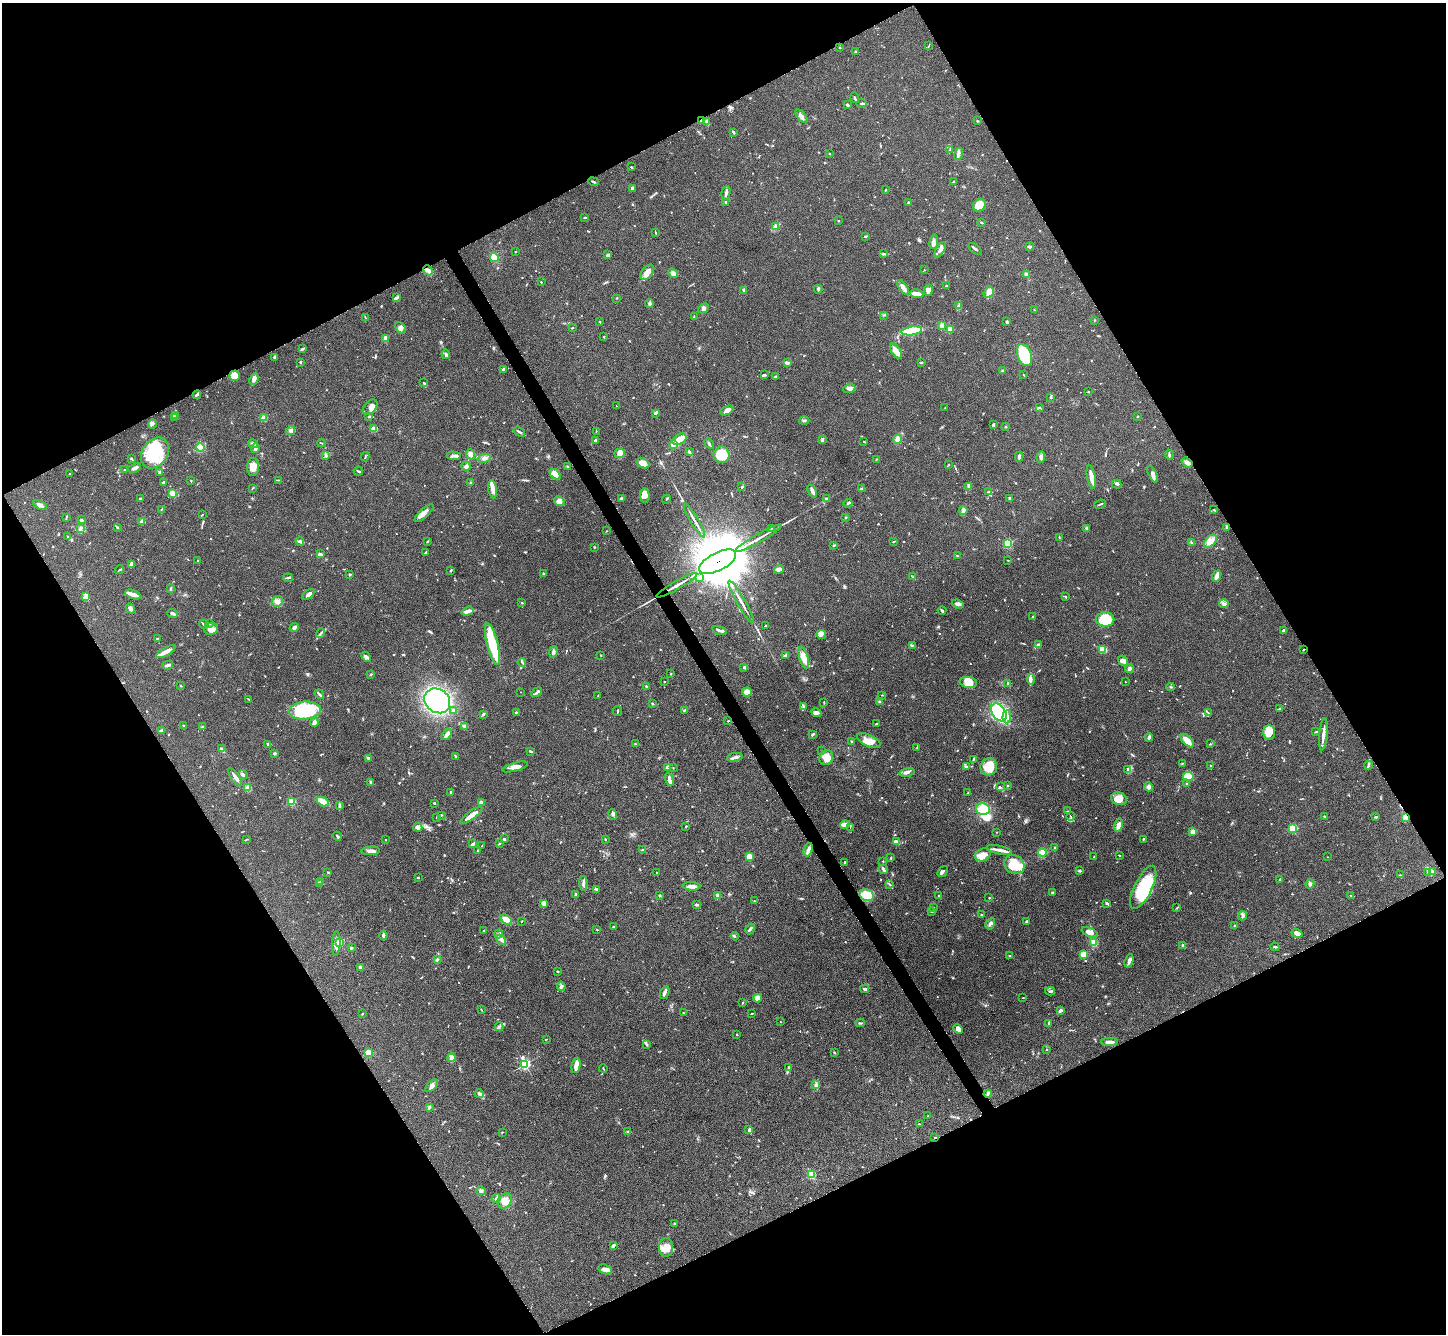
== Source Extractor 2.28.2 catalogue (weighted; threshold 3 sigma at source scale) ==
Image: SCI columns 7-5782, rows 296-5623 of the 5788 x 5781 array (HDU 1 of 3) = the unmasked area's bounding box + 8 px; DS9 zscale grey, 4 x 4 block average (1 PNG px = mean of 4 x 4 image px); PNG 1448 x 1336 px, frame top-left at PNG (2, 3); each listed source drawn as its Kron ellipse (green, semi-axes under 4 px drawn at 4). Shown black and unused: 47% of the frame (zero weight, under 3 of 6 exposures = <1% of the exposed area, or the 3 px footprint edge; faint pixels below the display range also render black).
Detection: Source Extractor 2.28.2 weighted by HDU 2 'WHT'. Background 0.0536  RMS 0.0044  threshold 0.0181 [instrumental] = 3 sigma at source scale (4.09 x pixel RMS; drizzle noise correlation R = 1.36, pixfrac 0.8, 0.05/0.05 arcsec/px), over >= 5 px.
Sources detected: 941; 2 too faint to see at this stretch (4 x 4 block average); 4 inside a brighter object's white glare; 5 cosmic-ray / hot-pixel residue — neither listed nor drawn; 27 coinciding with a brighter row at this scale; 62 inside a brighter listed object's ellipse — not listed separately; of the other 841, all 500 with FLUX_AUTO >= 1.27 (the completeness limit of this list) listed and drawn (341 fainter detections not listed), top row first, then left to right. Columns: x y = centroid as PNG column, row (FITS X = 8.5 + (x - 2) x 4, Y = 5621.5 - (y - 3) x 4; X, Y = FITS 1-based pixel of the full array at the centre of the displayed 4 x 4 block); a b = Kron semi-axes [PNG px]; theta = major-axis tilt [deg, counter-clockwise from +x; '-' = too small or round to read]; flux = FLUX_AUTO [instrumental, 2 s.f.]
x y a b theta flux
929 46 3 2 - 1.3
840 48 2 2 - 1.4
856 52 2 2 - 6.7
855 98 5 2 - 2.8
862 104 5 2 - 2.8
847 105 2 2 - 6.7
801 116 8 3 -47 9.8
702 120 2 2 - 24
707 121 3 2 - 1.6
977 121 4 2 - 1.8
733 132 3 2 - 4.3
950 150 2 2 - 1.4
829 154 3 2 - 1.7
958 154 6 3 74 7.1
631 167 2 2 - 2
593 182 5 2 - 3.6
953 182 4 2 - 1.8
632 188 2 2 - 20
885 190 2 2 - 1.8
726 193 7 2 77 7.4
726 202 2 2 - 2.4
908 202 2 2 - 3.4
979 205 7 5 44 45
584 217 3 2 - 1.9
838 221 3 2 - 1.4
981 223 3 2 - 2.3
776 226 4 2 - 3.5
655 233 3 2 - 1.9
866 236 4 2 - 2.6
934 242 7 3 81 9
1030 247 4 2 - 7.1
975 249 8 2 -37 4.4
940 250 8 4 59 11
516 252 2 2 - 2.1
884 254 3 2 - 2.2
608 255 4 2 - 3.6
494 257 5 4 - 26
428 270 5 3 - 6.5
924 270 2 2 - 1.3
647 272 9 5 51 18
673 273 5 3 - 10
1026 274 3 2 - 5.4
541 282 2 2 - 1.4
946 286 3 2 - 2.2
903 287 8 3 -55 17
818 289 4 2 - 5.3
744 290 2 2 - 23
928 290 6 4 81 11
989 292 6 5 - 17
917 294 7 3 -9 20
396 298 4 3 - 4.2
617 298 2 2 - 1.9
649 304 4 2 - 3.7
959 306 4 3 - 4.3
703 308 6 4 45 7.3
1034 310 2 2 - 1.3
884 315 3 2 - 1.3
365 317 2 2 - 1.6
694 317 2 2 - 1.4
1094 320 2 2 - 1.6
599 322 2 2 - 1.3
1007 322 2 2 - 4.7
942 325 2 2 - 67
400 328 7 4 -48 8.8
572 328 3 2 - 2
950 329 2 2 - 47
912 331 10 4 8 94
604 336 3 2 - 1.4
385 338 3 2 - 23
302 349 3 2 - 2.6
896 351 9 3 -55 21
446 354 5 2 - 4.6
1024 355 11 7 -70 130
275 357 3 3 - 6.6
300 362 2 2 - 3.3
921 362 3 2 - 1.8
787 363 4 3 - 6
503 369 3 2 - 3.3
1003 370 3 3 - 3.4
764 375 4 2 - 4.3
1023 375 2 2 - 1.8
235 376 5 5 - 24
776 376 4 2 - 2.9
254 379 6 3 64 12
424 383 2 2 - 3.4
849 388 6 4 22 9.3
1088 392 2 2 - 3.1
197 395 4 3 - 3.8
1051 397 2 2 - 3.7
616 406 2 2 - 1.5
370 407 9 6 46 16
945 408 2 2 - 1.4
1039 408 2 2 - 1.4
727 410 7 3 25 13
655 413 2 2 - 5.8
176 415 2 2 - 1.5
1138 416 2 2 - 7
369 417 3 2 - 1.9
175 418 3 2 - 2.7
264 418 3 2 - 20
804 420 5 2 - 3.4
152 424 5 4 - 6.6
993 425 3 2 - 5.7
1006 427 2 2 - 1.6
374 429 3 3 - 23
291 430 5 2 - 3.8
596 431 3 2 - 1.3
519 432 6 2 -35 3.9
680 439 7 5 31 26
822 439 2 2 - 1.4
897 439 4 3 - 10
596 440 2 2 - 11
864 442 2 2 - 1.3
321 443 4 2 - 2.1
709 443 6 2 -59 3.9
253 444 5 2 - 3.9
673 445 4 3 - 7.7
200 447 4 4 - 36
255 448 5 3 - 7.3
689 452 4 2 - 3.6
155 453 16 12 56 120
620 453 5 4 - 18
471 454 5 4 - 11
325 455 3 2 - 2.9
722 455 8 8 - 61
1169 455 5 2 - 4.2
454 456 7 2 -4 6.6
365 457 4 2 - 1.9
1019 457 5 3 - 5.6
1041 457 6 3 82 5.8
131 458 2 2 - 1.4
484 458 7 3 11 8.5
876 459 2 2 - 1.6
643 463 7 4 -31 18
1187 463 6 3 -35 11
949 465 2 2 - 1.6
466 466 5 4 - 6.6
253 467 9 6 86 18
567 467 3 2 - 2.4
135 468 7 3 23 9
125 470 3 2 - 1.8
358 471 4 2 - 2.8
159 473 2 2 - 2.3
70 474 2 2 - 1.6
555 474 6 3 -43 24
1153 474 9 3 -65 9.2
1091 477 12 3 -80 19
278 480 3 2 - 1.6
191 481 2 2 - 1.8
163 482 3 2 - 3.5
470 483 3 2 - 1.7
1116 484 5 2 - 3.2
969 486 4 2 - 13
742 487 3 2 - 2.4
253 488 3 2 - 1.3
493 489 9 4 -83 14
862 489 3 2 - 5.1
812 491 7 2 -63 10
988 492 2 2 - 1.8
173 493 3 2 - 29
645 496 7 4 -84 13
140 498 3 2 - 3.6
622 498 3 2 - 6.2
1009 498 3 2 - 4.5
666 499 4 2 - 1.8
826 499 3 3 - 5.5
559 501 5 4 - 12
848 503 4 2 - 3
1100 504 6 2 24 2.8
40 505 7 2 -27 13
161 509 3 2 - 1.6
963 510 4 2 - 11
1214 510 3 2 - 1.7
424 513 12 3 43 17
202 514 3 2 - 1.3
66 517 3 2 - 2
845 517 2 2 - 11
81 520 2 2 - 4.6
694 520 19 2 -59 13
142 522 3 3 - 16
117 527 3 2 - 1.9
1227 527 3 2 - 3.2
80 528 3 2 - 2.7
1087 528 2 2 - 4.9
771 529 2 2 - 1.3
606 531 2 2 - 1.9
68 537 2 2 - 7.7
1059 537 2 2 - 1.5
758 538 26 2 30 19
300 541 4 3 - 4.3
427 541 3 2 - 1.7
894 541 4 2 - 1.8
1210 541 8 5 48 15
1192 543 3 2 - 2.8
1008 544 2 2 - 210
834 546 2 2 - 1.4
594 547 2 2 - 1.7
426 552 4 2 - 3
320 554 4 3 - 5.1
957 556 3 2 - 1.7
198 560 2 2 - 3.8
1008 560 2 2 - 1.5
718 562 20 9 27 32000
132 564 4 3 - 10
779 569 5 2 - 10
119 570 4 2 - 2.3
451 570 3 2 - 2.2
350 574 3 2 - 2.6
544 574 3 2 - 4.7
1216 576 6 3 68 11
913 577 2 2 - 1.4
288 578 5 2 - 3.8
699 578 3 2 - 3.1
677 585 23 2 30 18
171 589 3 2 - 2
133 594 8 3 -20 18
308 594 7 3 39 11
1065 596 3 2 - 2.4
86 597 4 3 - 5.3
277 602 6 5 - 10
741 602 24 2 -60 16
522 603 2 2 - 4.6
958 604 6 3 -18 7
1224 604 5 3 - 5.3
131 609 5 3 - 6.3
468 611 6 3 18 11
942 611 4 2 - 4.6
173 614 5 2 - 8.7
1033 616 2 2 - 1.7
1105 619 9 7 -3 98
210 623 2 2 - 2.7
203 624 5 2 - 2.8
765 626 4 2 - 1.8
294 627 5 2 - 8.7
211 629 7 6 - 14
719 630 7 2 -14 6.4
1283 630 2 2 - 5.1
320 633 5 2 - 3.5
821 634 5 3 - 5.9
157 638 2 2 - 1.4
492 644 21 5 -76 93
913 645 2 2 - 2
1038 645 4 3 - 5.6
1103 649 4 2 - 35
1303 650 2 2 - 1.5
166 652 10 3 28 13
553 652 6 3 77 5.8
601 655 2 2 - 1.4
785 655 4 2 - 3.8
366 657 6 3 -44 6.4
804 658 11 4 -74 18
1123 661 5 4 - 7.6
522 662 4 2 - 2.7
168 665 5 2 - 7.4
744 667 4 3 - 3.3
1129 668 5 3 - 5.6
371 674 3 2 - 1.9
671 674 2 2 - 2
1031 679 5 2 - 5.2
664 682 2 2 - 2.3
968 682 9 5 -6 28
1125 682 2 2 - 1.8
1008 683 2 2 - 3.9
181 686 2 2 - 2.1
646 686 2 2 - 2.5
1171 687 4 2 - 2.3
521 692 2 2 - 1.9
537 692 6 2 34 4
747 692 5 4 - 17
319 694 5 2 - 4.5
598 695 3 2 - 1.9
882 695 2 2 - 1.3
249 699 2 2 - 1.3
437 701 14 11 -37 400
824 702 2 2 - 1.6
880 702 4 2 - 2.4
652 704 3 2 - 1.9
803 707 3 2 - 2.7
1279 708 3 2 - 1.8
454 710 4 2 - 5.8
684 710 3 2 - 2.2
305 711 16 9 6 170
618 711 5 2 - 2.5
516 712 2 2 - 6.1
816 712 5 3 - 7.9
999 712 10 6 -55 320
1208 713 3 2 - 1.4
483 714 3 2 - 3.1
1007 717 6 3 85 12
728 721 2 2 - 1.6
314 722 4 2 - 17
876 724 2 2 - 1.8
183 725 3 2 - 1.6
465 726 3 2 - 5.8
202 727 2 2 - 1.6
161 730 3 2 - 7.8
1269 732 7 6 - 30
1316 732 2 2 - 1.4
813 734 4 2 - 4.4
1323 734 16 2 84 18
447 735 6 2 54 12
1149 737 4 3 - 3.7
869 741 12 6 -24 23
1187 741 8 3 -47 28
852 742 3 2 - 3.1
268 744 3 2 - 6.3
635 744 2 2 - 1.5
1210 744 2 2 - 1.3
917 747 3 2 - 2.4
221 749 4 2 - 4.9
821 750 2 2 - 1.3
531 751 4 2 - 2.6
274 753 4 2 - 2.6
455 756 4 2 - 2.8
735 757 8 2 10 5.6
368 758 3 2 - 2.8
826 758 8 6 64 18
973 760 4 2 - 2.1
1182 763 3 2 - 1.4
1210 765 2 2 - 1.9
1368 765 4 2 - 4.3
515 767 13 3 16 14
667 767 3 2 - 8.2
966 767 4 2 - 5.7
989 767 8 8 - 43
673 768 2 2 - 1.5
1128 769 2 2 - 1.8
907 772 7 3 12 7.7
243 775 5 2 - 6.5
1188 776 5 4 - 23
235 777 10 3 -56 8.5
669 779 6 3 -67 9.1
370 782 4 2 - 3.6
1187 784 3 2 - 2.4
1008 785 2 2 - 1.5
1000 787 3 2 - 1.3
1149 787 4 4 - 6.1
248 788 4 3 - 10
450 793 3 2 - 2.3
968 793 3 2 - 1.5
1119 799 8 6 -21 21
292 801 2 2 - 150
323 802 6 3 -28 35
434 803 3 2 - 2.5
481 803 3 2 - 14
339 806 3 2 - 4.1
983 809 7 5 -13 34
1068 811 3 2 - 1.4
613 814 5 3 - 5.7
441 815 2 2 - 1.7
471 815 13 3 36 24
1070 816 4 2 - 2.4
437 817 2 2 - 1.4
1325 817 3 2 - 4.8
1376 817 3 2 - 4.1
1405 818 4 3 - 15
845 825 5 4 - 11
1119 825 7 4 77 13
686 826 3 2 - 2.6
418 827 5 4 - 13
850 828 3 2 - 1.3
1293 828 2 2 - 190
997 832 2 2 - 2.2
1192 832 2 2 - 21
337 836 4 2 - 2.8
247 839 2 2 - 1.4
504 839 3 2 - 2.1
1143 839 2 2 - 2
386 840 2 2 - 1.3
605 840 2 2 - 1.3
896 842 3 2 - 16
473 844 4 2 - 6.4
499 844 3 2 - 1.7
482 846 2 2 - 1.3
1055 848 2 2 - 4.9
478 850 2 2 - 2.1
643 850 2 2 - 2.1
808 850 7 3 71 9.1
999 850 13 3 -12 14
371 851 9 4 3 9.9
1042 852 4 3 - 20
983 855 8 6 22 30
1119 855 3 2 - 1.5
749 857 4 3 - 18
1094 857 2 2 - 1.6
1328 857 2 2 - 1.5
891 858 3 2 - 1.6
883 861 2 2 - 1.3
845 862 2 2 - 4.7
1014 864 10 9 - 69
883 869 5 3 - 5.1
1080 871 3 2 - 3.7
1432 871 4 2 - 4.8
328 872 2 2 - 2
943 872 6 3 53 5.4
1428 872 2 2 - 1.4
657 873 2 2 - 1.8
1400 875 3 2 - 1.8
418 877 2 2 - 2.6
1280 879 3 2 - 2.9
320 881 2 2 - 1.8
319 883 3 2 - 1.9
583 883 7 2 -87 6.5
889 884 2 2 - 1.3
1310 884 5 3 - 4
692 886 9 3 -2 14
1143 887 23 9 64 140
597 889 3 2 - 4.4
1053 892 3 2 - 2.2
576 894 3 2 - 3.6
660 895 2 2 - 13
718 895 3 3 - 7.9
867 895 7 5 -22 51
938 896 2 2 - 1.6
1351 896 3 2 - 2
989 898 2 2 - 1.6
754 901 2 2 - 1.6
544 903 3 3 - 16
1107 903 3 2 - 4.3
697 905 4 2 - 5
933 907 2 2 - 1.3
1177 908 3 2 - 1.9
931 911 3 2 - 3.6
981 915 2 2 - 2.5
1243 916 5 3 - 5.3
506 920 6 3 -35 23
522 921 2 2 - 1.6
1027 921 3 2 - 5.1
990 924 6 3 60 5.6
1235 925 2 2 - 3.3
613 927 2 2 - 9.2
750 929 6 2 60 3.5
597 930 2 2 - 1.4
483 931 2 2 - 1.3
1090 932 8 4 -25 15
1297 933 5 3 - 14
498 934 5 2 - 3.7
383 935 4 2 - 4.6
735 936 4 2 - 2.2
501 940 5 3 - 9
340 942 2 2 - 180
1094 942 3 3 - 18
336 943 12 4 87 18
1183 945 2 2 - 4.3
1275 947 4 2 - 3.3
351 948 4 2 - 2.4
1083 954 4 3 - 11
1010 956 2 2 - 1.8
437 959 3 2 - 3.2
1129 961 7 3 72 9.8
361 967 3 2 - 7
557 971 2 2 - 2.7
561 986 4 3 - 4.6
865 989 4 3 - 4.3
1050 991 5 2 - 2.7
665 993 6 3 66 7.8
757 998 4 4 - 20
1023 998 2 2 - 1.4
742 1003 3 2 - 1.4
481 1010 2 2 - 1.5
1060 1011 3 2 - 6.9
683 1013 2 2 - 1.4
362 1014 2 2 - 1.4
752 1014 3 2 - 1.5
780 1022 2 2 - 1.4
860 1023 5 2 - 3.1
1049 1023 3 2 - 6
499 1027 4 2 - 4.5
958 1029 5 3 - 14
737 1034 2 2 - 1.6
546 1039 2 2 - 1.3
1109 1042 8 2 0 15
647 1045 3 2 - 2.1
1046 1050 2 2 - 4.8
368 1053 2 2 - 120
834 1053 4 2 - 2.1
451 1058 4 3 - 13
525 1064 2 2 - 380
576 1065 8 3 79 17
789 1067 4 3 - 4.4
603 1068 4 2 - 1.5
816 1085 3 3 - 3.5
432 1086 8 3 45 8
479 1094 4 3 - 5.4
988 1094 4 2 - 3.6
429 1107 3 2 - 2.7
928 1116 4 2 - 1.7
919 1124 2 2 - 2.1
749 1130 3 2 - 2.7
628 1131 3 2 - 1.9
502 1132 3 2 - 1.3
935 1138 2 2 - 1.8
811 1174 2 2 - 210
481 1191 5 4 - 6
496 1198 4 2 - 5.6
505 1201 8 6 53 22
675 1224 3 2 - 3.9
613 1246 4 2 - 5.7
666 1247 9 7 -85 23
605 1269 7 4 -21 11
Overlapping masked pixels (flux is a lower limit): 7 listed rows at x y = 702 120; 235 376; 1187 463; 718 562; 1303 650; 1405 818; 935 1138
Diffuse or blended objects may show on this block-average render without a row.